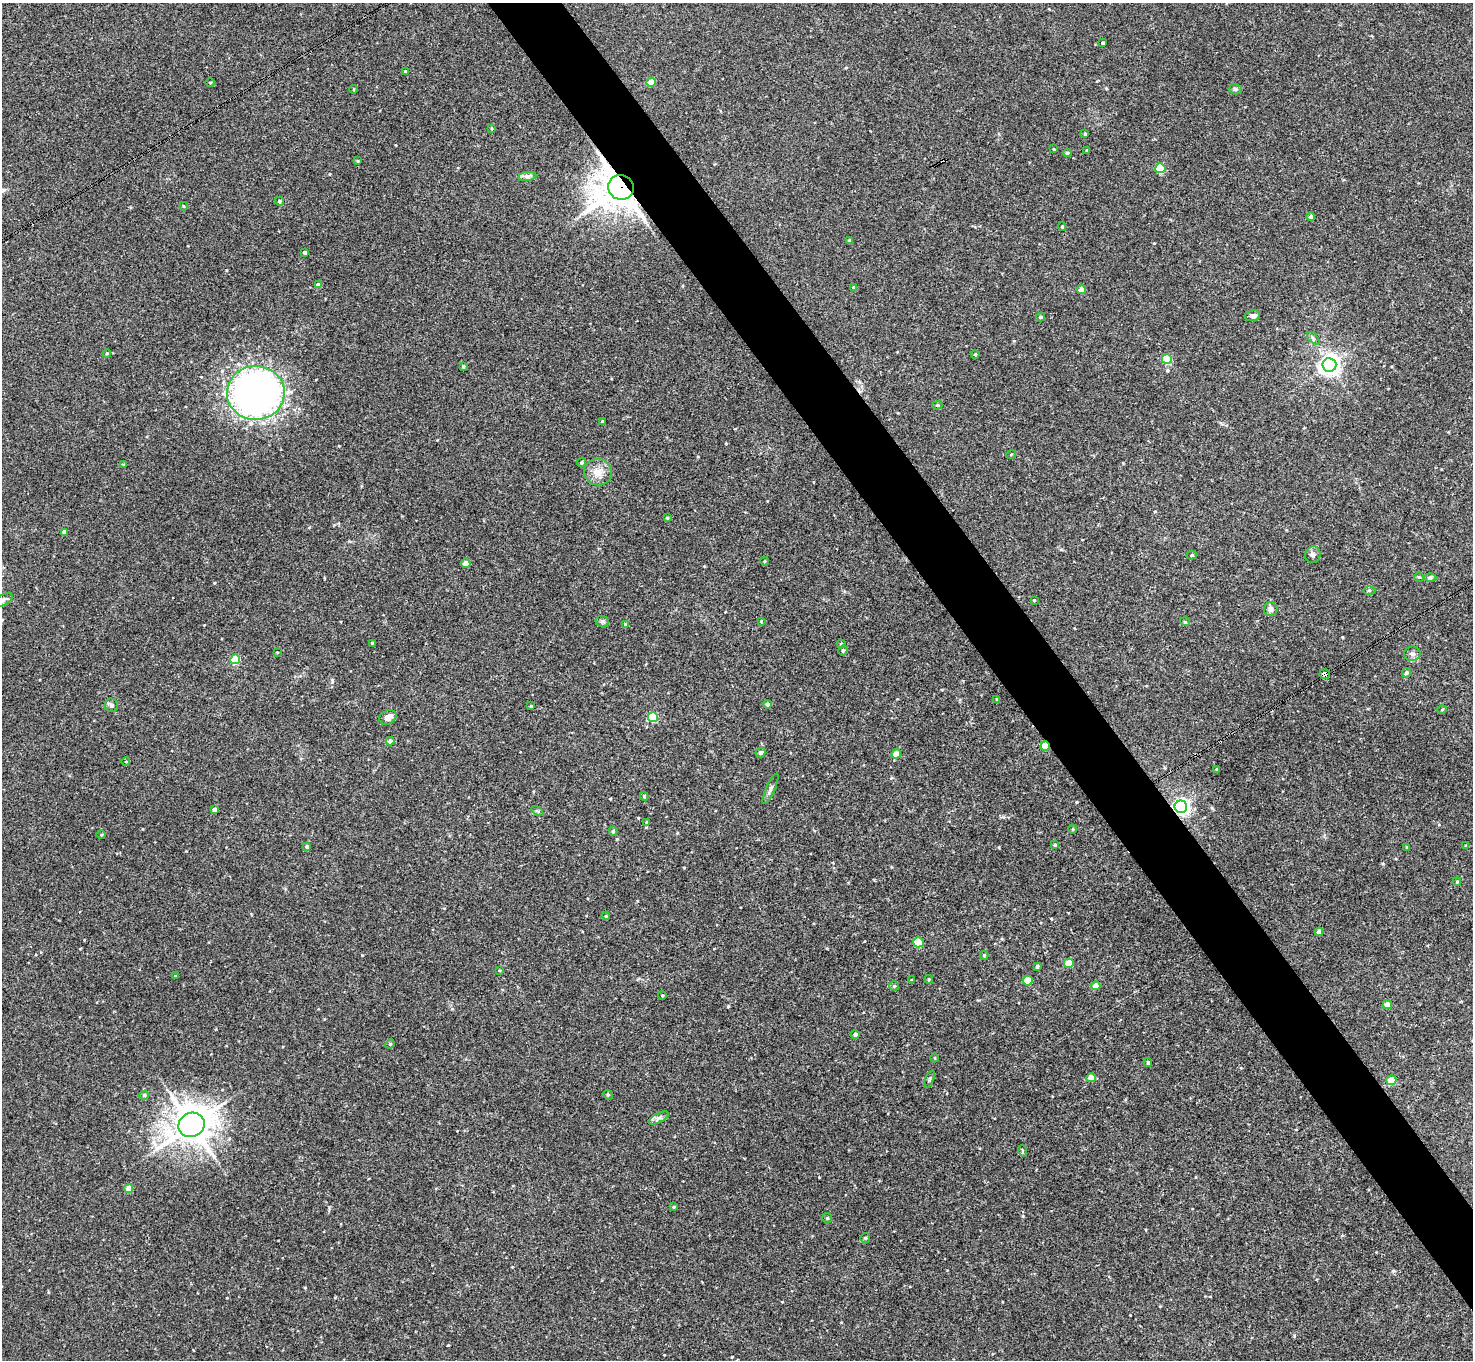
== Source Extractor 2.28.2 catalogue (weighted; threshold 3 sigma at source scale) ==
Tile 6 of 4 x 4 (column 2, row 2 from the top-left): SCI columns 1472-2942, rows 2870-4227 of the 5886 x 5878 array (HDU 1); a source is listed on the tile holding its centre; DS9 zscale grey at full resolution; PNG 1475 x 1362 px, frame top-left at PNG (2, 3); each listed source drawn as its Kron ellipse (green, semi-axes under 4 px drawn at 4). Shown black and unused: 5% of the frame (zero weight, under 3 of 4 exposures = <1% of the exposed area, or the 3 px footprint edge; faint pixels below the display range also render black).
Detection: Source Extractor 2.28.2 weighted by HDU 2 'WHT'; one run over the whole footprint, this tile lists its part. Background 0.041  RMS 0.0043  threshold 0.0194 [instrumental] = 3 sigma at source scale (4.5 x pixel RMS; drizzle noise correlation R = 1.50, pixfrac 1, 0.05/0.05 arcsec/px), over >= 5 px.
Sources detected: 123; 2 cosmic-ray / hot-pixel residue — neither listed nor drawn; the other 121 listed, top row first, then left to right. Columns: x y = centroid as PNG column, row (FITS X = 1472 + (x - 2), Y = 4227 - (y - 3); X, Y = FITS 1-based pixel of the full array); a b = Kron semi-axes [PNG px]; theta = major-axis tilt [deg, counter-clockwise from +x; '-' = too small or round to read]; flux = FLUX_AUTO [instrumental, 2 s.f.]
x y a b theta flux
1103 43 3 3 - 0.57
405 71 3 3 - 0.51
210 82 4 3 - 0.33
651 82 4 4 - 6.7
354 89 4 3 - 0.38
1235 89 6 5 - 0.84
491 128 4 3 - 0.37
1085 134 3 3 - 0.52
1054 149 3 3 - 0.33
1087 150 3 2 - 0.36
1067 153 4 4 - 1.1
358 161 4 3 - 0.38
1160 168 5 5 - 21
527 176 9 4 8 1.3
621 187 13 12 - 980
279 201 4 4 - 0.7
183 206 4 3 - 0.3
1311 217 4 4 - 1.2
1062 226 4 3 - 0.46
849 241 3 3 - 0.67
305 252 3 3 - 1
318 285 4 4 - 2.3
854 288 4 3 - 1.1
1081 290 4 4 - 3.6
1252 316 8 5 10 1.3
1041 317 4 4 - 0.95
1313 338 8 4 -46 0.8
107 353 4 4 - 0.41
975 354 4 3 - 0.46
1167 359 5 5 - 23
1329 365 7 7 - 260
463 366 4 3 - 0.67
256 393 29 27 2 280
937 405 5 4 - 0.52
602 421 4 3 - 0.53
1011 454 5 3 - 0.34
581 463 4 4 - 0.66
124 465 4 3 - 0.49
598 472 14 13 - 4.8
667 518 4 4 - 0.59
64 532 4 4 - 2.1
1192 555 5 4 - 0.64
1313 555 8 7 - 1.4
765 561 4 3 - 0.35
466 563 4 4 - 3.4
1419 577 5 5 - 0.5
1430 577 6 4 0 0.71
1369 590 6 4 1 0.62
3 600 11 5 27 1.7
1034 600 4 3 - 0.41
1271 609 7 6 - 1.9
761 621 4 4 - 0.38
602 622 6 5 - 0.87
1185 622 5 3 - 0.38
625 625 4 4 - 0.65
373 643 4 3 - 0.52
841 644 4 3 - 0.51
843 651 5 4 - 0.65
277 652 3 3 - 0.31
1412 654 8 7 - 1.3
235 659 5 5 - 20
1406 673 5 4 - 0.9
1325 674 5 5 - 2.1
997 699 3 3 - 0.4
768 704 4 4 - 1.2
111 705 7 6 - 1
531 706 3 3 - 0.46
1442 710 5 3 - 0.38
388 717 9 6 25 2.6
653 717 5 5 - 21
390 741 4 4 - 2
1045 746 5 4 - 9.8
760 753 5 4 - 1.2
896 754 5 4 - 5
126 762 4 3 - 0.29
1217 769 3 3 - 0.59
770 789 16 4 66 1.5
644 796 4 3 - 0.55
1181 807 6 6 - 140
215 810 4 4 - 2.1
537 811 7 4 -34 0.67
647 822 4 4 - 0.58
1073 829 4 3 - 0.31
613 831 5 4 - 0.65
101 835 5 3 - 0.36
1055 845 4 3 - 0.82
1466 846 4 3 - 0.49
307 847 4 4 - 1.1
1407 847 3 3 - 0.5
1457 882 4 3 - 0.52
606 916 4 3 - 0.37
1319 932 4 4 - 1.6
918 942 5 5 - 17
984 955 4 4 - 0.6
1069 963 5 4 - 9
1037 966 4 3 - 0.73
499 970 4 3 - 0.42
175 976 3 2 - 0.32
929 979 4 3 - 0.41
911 980 4 2 - 0.31
1028 981 5 5 - 9.9
894 986 5 4 - 0.6
1096 986 4 4 - 4.9
662 995 4 3 - 0.38
1387 1004 5 4 - 3.2
855 1034 4 4 - 1.5
390 1044 5 4 - 0.51
935 1058 4 3 - 0.3
1148 1062 4 3 - 0.52
1091 1078 5 4 - 4.4
929 1079 9 4 67 0.69
1391 1080 5 5 - 9.4
144 1095 5 4 - 0.81
608 1095 5 4 - 0.55
658 1118 11 4 26 1.5
191 1125 13 12 - 870
1023 1151 6 3 -71 0.47
129 1189 4 4 - 4.7
673 1207 4 4 - 0.43
827 1218 5 5 - 0.5
865 1238 5 4 - 0.56
Overlapping masked pixels (flux is a lower limit): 4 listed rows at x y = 621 187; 1325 674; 1045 746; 1181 807
Isophote crosses this tile's border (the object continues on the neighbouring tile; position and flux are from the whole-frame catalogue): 1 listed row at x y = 3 600
Unlisted compact peaks at least as high as the median listed source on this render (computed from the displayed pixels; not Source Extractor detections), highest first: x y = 362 955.